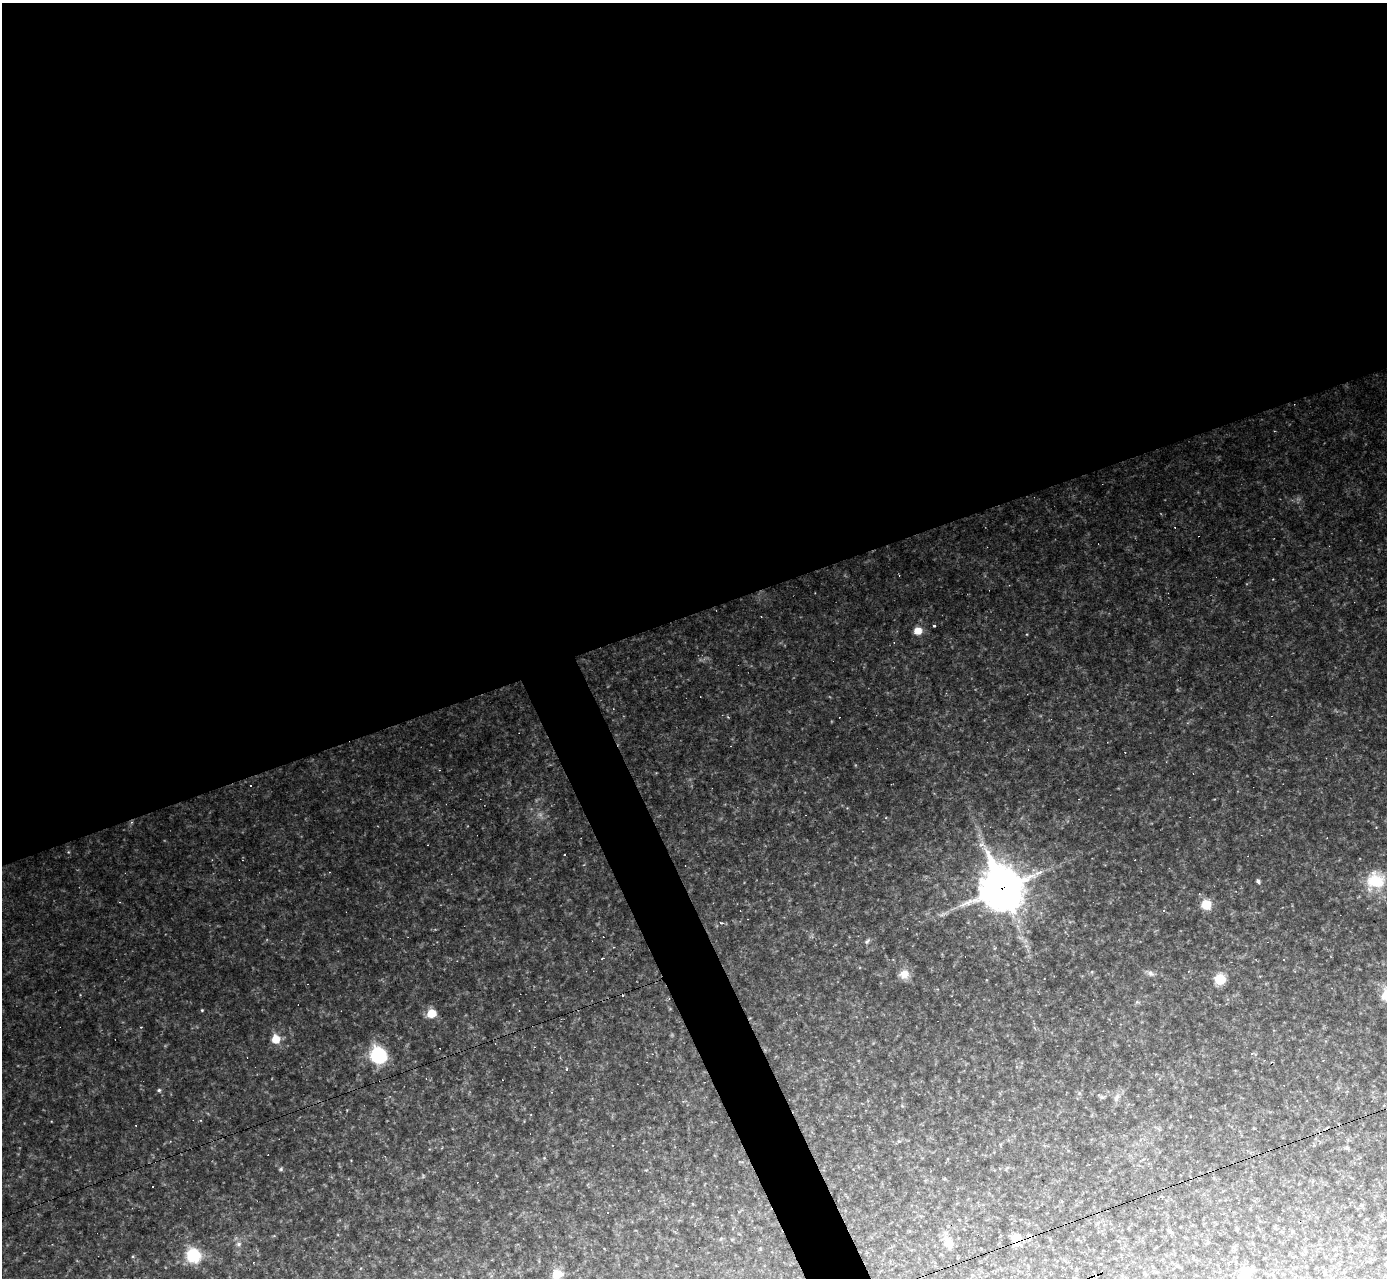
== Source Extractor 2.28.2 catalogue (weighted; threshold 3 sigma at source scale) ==
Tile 2 of 4 x 4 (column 2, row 1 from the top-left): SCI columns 1387-2771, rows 3975-5250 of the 5542 x 5528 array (HDU 1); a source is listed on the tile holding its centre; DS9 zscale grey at full resolution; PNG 1389 x 1280 px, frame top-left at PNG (2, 3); no overlay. Shown black and unused: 50% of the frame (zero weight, under 2 of 3 exposures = <1% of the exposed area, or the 3 px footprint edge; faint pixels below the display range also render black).
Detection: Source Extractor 2.28.2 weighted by HDU 2 'WHT'; one run over the whole footprint, this tile lists its part. Background 0.108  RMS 0.011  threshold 0.0499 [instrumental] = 3 sigma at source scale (4.5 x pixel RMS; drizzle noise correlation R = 1.50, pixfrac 1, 0.05/0.05 arcsec/px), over >= 5 px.
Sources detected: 74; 2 too faint to see at this stretch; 26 cosmic-ray / hot-pixel residue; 1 long thin detection or spike segment (spike, bleed or trail) — not listed; the other 45 listed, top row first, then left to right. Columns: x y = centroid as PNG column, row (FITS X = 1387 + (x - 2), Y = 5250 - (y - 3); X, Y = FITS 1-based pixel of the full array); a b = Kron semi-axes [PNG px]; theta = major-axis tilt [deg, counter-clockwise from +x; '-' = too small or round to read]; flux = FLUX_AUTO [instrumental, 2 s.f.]
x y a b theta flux
1274 431 2 2 - 0.72
761 617 3 2 - 0.63
934 626 3 3 - 1.8
918 631 9 8 - 14
131 822 5 4 - 2.3
68 852 5 5 - 1.3
1258 881 4 4 - 3.3
1375 881 27 24 49 48
1002 888 17 15 -65 3700
1206 904 7 7 - 38
1163 910 3 3 - 2.3
721 923 8 4 -8 2.1
867 941 8 5 37 2.6
1026 946 7 4 18 2.4
614 947 4 3 - 0.78
1150 973 12 7 -28 4.7
904 974 12 12 - 11
1220 979 8 7 - 36
1137 1002 7 5 6 2.2
202 1010 4 4 - 1.3
431 1013 8 8 - 23
141 1027 3 3 - 1.2
276 1039 9 9 - 19
378 1055 12 10 -58 110
567 1069 3 3 - 3
159 1090 5 5 - 2.3
1079 1093 6 4 -72 1.8
1102 1097 8 5 0 2.4
1116 1097 14 7 58 6.6
902 1106 5 4 - 1.4
1347 1148 7 5 -22 2.2
544 1158 4 4 - 1.1
1148 1164 4 3 - 1
281 1169 6 5 - 2
607 1213 3 3 - 2.7
1237 1229 6 4 -69 1.4
1016 1238 9 8 - 22
949 1243 13 9 -62 11
239 1244 8 8 - 4.7
1235 1246 5 5 - 2
760 1249 6 3 73 1.2
193 1255 11 10 - 65
557 1274 10 9 - 19
1145 1275 5 4 - 1.2
1246 1275 7 7 - 50
Overlapping masked pixels (flux is a lower limit): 3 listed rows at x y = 131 822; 1002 888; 1016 1238
Isophote crosses this tile's border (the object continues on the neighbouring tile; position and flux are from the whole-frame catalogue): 2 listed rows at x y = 557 1274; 1246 1275
Unlisted compact peaks at least as high as the median listed source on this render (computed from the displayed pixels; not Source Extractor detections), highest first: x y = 133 1256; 728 717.